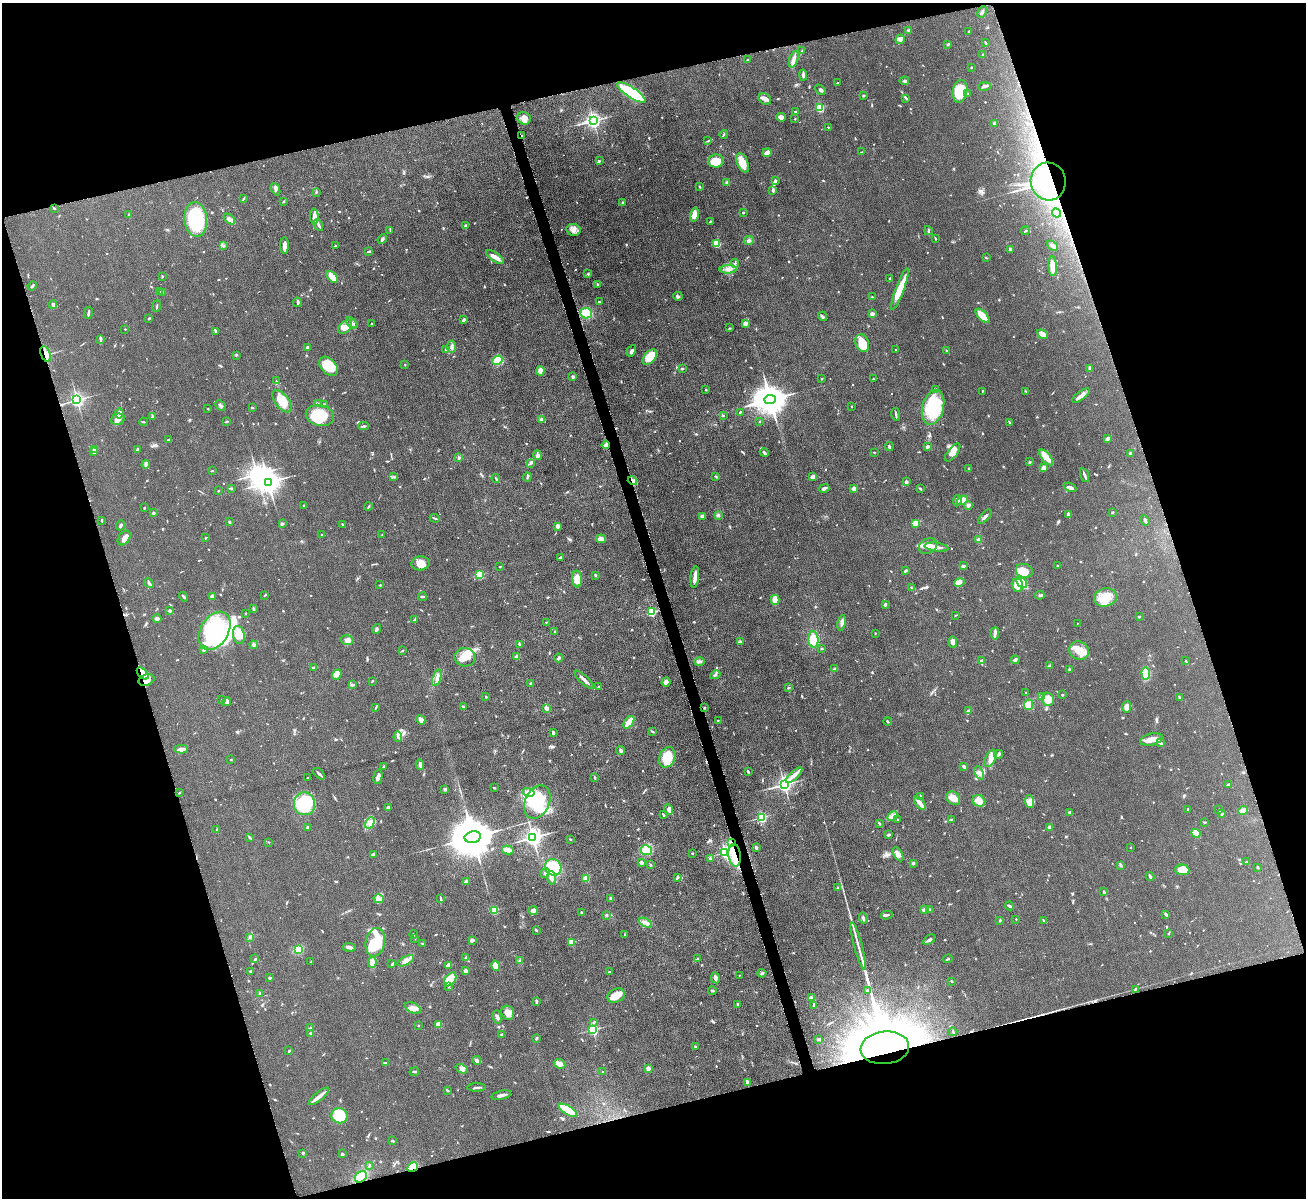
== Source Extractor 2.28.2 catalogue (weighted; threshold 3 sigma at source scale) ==
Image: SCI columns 3-5217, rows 147-4930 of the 5217 x 5200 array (HDU 1 of 3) = the unmasked area's bounding box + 8 px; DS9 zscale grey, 4 x 4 block average (1 PNG px = mean of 4 x 4 image px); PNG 1308 x 1200 px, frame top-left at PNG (2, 3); each listed source drawn as its Kron ellipse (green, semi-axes under 4 px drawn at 4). Shown black and unused: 34% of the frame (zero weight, under 4 of 8 exposures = <1% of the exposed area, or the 3 px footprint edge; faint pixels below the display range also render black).
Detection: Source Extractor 2.28.2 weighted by HDU 2 'WHT'. Background 0.0478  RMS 0.0044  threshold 0.018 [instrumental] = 3 sigma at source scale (4.09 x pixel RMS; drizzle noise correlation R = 1.36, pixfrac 0.8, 0.05/0.05 arcsec/px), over >= 5 px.
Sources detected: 986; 1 too faint to see at this stretch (4 x 4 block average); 11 inside a brighter object's white glare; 6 cosmic-ray / hot-pixel residue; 2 long thin detections or spike segments (spike, bleed or trail) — neither listed nor drawn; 18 coinciding with a brighter row at this scale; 56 inside a brighter listed object's ellipse — not listed separately; of the other 892, all 500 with FLUX_AUTO >= 1.61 (the completeness limit of this list) listed and drawn (392 fainter detections not listed), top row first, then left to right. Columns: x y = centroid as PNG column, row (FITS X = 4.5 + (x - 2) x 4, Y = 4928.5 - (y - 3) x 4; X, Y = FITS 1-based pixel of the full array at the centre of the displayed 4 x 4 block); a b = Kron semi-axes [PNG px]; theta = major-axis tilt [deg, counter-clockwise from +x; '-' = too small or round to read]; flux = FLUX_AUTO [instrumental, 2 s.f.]
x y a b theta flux
982 12 6 2 65 5.3
908 30 2 2 - 2.7
969 31 4 2 - 2.6
900 39 5 4 - 6.6
986 43 3 2 - 2
948 44 3 2 - 3.5
802 50 4 2 - 1.9
982 55 2 2 - 3.3
794 59 8 3 71 12
748 60 3 2 - 1.6
971 67 2 2 - 1.8
803 75 5 2 - 7
904 81 5 2 - 3.7
837 83 2 2 - 4.8
984 86 6 2 2 4.3
820 90 6 2 -46 5.1
960 91 11 7 78 88
631 92 17 5 -33 170
967 94 2 2 - 7.1
864 96 3 2 - 2.4
906 98 4 2 - 4.3
765 99 7 5 -36 11
820 108 2 2 - 190
795 111 2 2 - 1.9
781 117 4 4 - 11
524 118 7 6 - 16
795 119 2 2 - 1.7
593 121 2 2 - 800
995 123 3 3 - 6.1
828 127 2 2 - 3.6
724 134 4 2 - 2.6
521 135 2 2 - 2.4
708 141 3 2 - 2.1
861 152 2 2 - 2
767 153 4 3 - 10
599 160 3 2 - 2.7
716 161 8 6 9 37
743 163 10 5 -69 34
775 181 3 2 - 5.3
1048 182 19 17 -82 170
727 183 2 2 - 27
700 187 2 2 - 3.5
276 189 6 3 -64 5.9
773 191 4 2 - 4.7
316 192 2 2 - 2.3
243 199 3 2 - 2
283 201 2 2 - 2.7
622 202 2 2 - 1.6
54 208 2 2 - 2.4
743 213 2 2 - 6.6
1057 213 5 3 - 6
129 215 3 2 - 2.3
694 215 7 3 76 19
314 216 8 4 -87 11
196 219 17 11 -85 180
229 219 6 4 -41 13
710 222 4 2 - 2.3
318 225 6 2 -62 5.6
466 226 2 2 - 16
390 230 3 2 - 2.3
573 230 7 6 - 12
928 231 4 2 - 3.5
1025 231 4 2 - 3.5
382 239 5 2 - 4.4
936 239 3 2 - 1.9
749 241 5 3 - 6.2
717 244 4 3 - 39
223 245 3 2 - 4.8
1052 245 6 3 -36 5.9
284 246 8 2 89 18
336 246 2 2 - 1.7
1011 249 3 2 - 9.2
369 251 3 2 - 3.6
495 257 10 3 -33 22
986 258 3 2 - 1.7
735 263 4 3 - 3.8
1053 266 10 3 -86 29
728 269 8 2 2 7.9
588 274 3 2 - 2.4
162 277 2 2 - 1.8
332 277 7 4 -44 42
890 279 3 2 - 1.8
598 284 3 2 - 2.6
32 286 4 2 - 4.4
900 289 22 4 70 52
159 291 2 2 - 1.8
163 292 2 2 - 2.6
678 296 4 3 - 4.2
872 297 2 2 - 2
297 302 5 2 - 3.3
599 302 2 2 - 2.5
53 304 4 3 - 5
157 306 6 2 82 2.4
88 313 6 2 79 5.8
586 313 6 5 - 52
872 314 2 2 - 30
823 316 5 3 - 4.3
983 316 9 4 -45 52
149 319 3 2 - 1.8
463 320 3 2 - 6.3
352 323 7 2 -40 5.1
746 323 4 3 - 11
371 324 2 2 - 2
345 327 8 5 45 22
729 328 3 2 - 2.1
125 329 2 2 - 4.5
215 331 3 2 - 3.6
1043 334 6 3 -35 25
101 339 3 2 - 5.7
862 343 9 6 -71 61
307 347 3 2 - 5.3
452 347 6 3 83 5.5
445 350 2 2 - 1.9
896 350 2 2 - 2.5
947 350 3 2 - 1.7
631 351 6 3 60 6.9
46 354 8 4 -68 18
236 355 3 2 - 2.2
650 357 9 5 51 58
498 360 5 4 - 50
405 365 3 2 - 1.6
328 366 11 7 -48 64
682 368 3 2 - 4.8
1090 368 3 2 - 5.3
540 371 4 3 - 20
572 377 3 2 - 6
822 379 2 2 - 2.5
873 379 3 2 - 2
276 381 2 2 - 1.7
935 389 3 2 - 3.5
706 390 2 2 - 3.2
982 391 2 2 - 2.6
1026 391 3 2 - 1.9
1081 396 10 3 38 15
77 400 2 2 - 820
770 400 5 4 - 6300
282 401 13 6 -53 45
318 404 3 2 - 2.7
324 404 2 2 - 2.4
221 405 6 2 -44 5.2
852 406 2 2 - 2.1
933 407 18 10 75 140
252 408 3 2 - 3
208 409 2 2 - 1.6
740 412 2 2 - 2.6
119 413 5 4 - 10
896 414 6 2 -81 5.2
320 415 14 10 -13 75
723 415 3 2 - 2.3
152 417 4 2 - 2.3
118 419 7 5 24 15
541 419 4 3 - 4.8
227 421 3 2 - 3.2
760 421 2 2 - 1.6
143 422 4 2 - 1.8
1010 423 3 2 - 2.9
364 426 5 2 - 3.8
1108 439 4 2 - 7
168 440 3 2 - 2.7
606 445 4 3 - 14
889 447 4 2 - 4.3
927 447 2 2 - 8.8
95 449 2 2 - 23
137 449 3 2 - 3.7
94 452 2 2 - 7.3
764 452 5 2 - 5.4
874 452 2 2 - 1.6
953 452 10 5 51 18
1131 453 4 2 - 4.2
538 455 5 3 - 5.4
1046 457 9 4 -50 19
459 458 3 2 - 2.1
1030 462 2 2 - 2.3
531 463 4 2 - 3.3
146 465 4 3 - 10
969 468 2 2 - 2.1
1043 468 4 3 - 13
212 471 2 2 - 2.6
1085 475 7 2 -71 8.8
394 477 3 2 - 1.6
527 477 4 2 - 2.9
716 477 3 2 - 2.1
813 477 3 3 - 13
496 478 4 2 - 2.2
632 481 5 2 - 6.8
268 482 4 3 - 2800
906 482 2 2 - 23
1070 487 6 3 -25 11
231 488 3 2 - 2.7
824 488 5 3 - 4.9
920 488 3 2 - 2.3
854 489 2 2 - 49
218 491 2 2 - 1.9
962 500 5 4 - 18
957 501 6 3 83 7.1
304 505 3 2 - 3.4
968 505 3 2 - 7.9
368 507 4 2 - 2.4
144 508 2 2 - 1.9
1112 512 2 2 - 3.2
153 513 2 2 - 6
1068 514 4 3 - 5
718 515 2 2 - 7.6
702 516 3 2 - 10
985 517 9 2 49 6.2
435 518 5 2 - 2.7
1145 520 5 2 - 5.7
102 521 3 2 - 2.4
229 522 3 2 - 3
915 523 3 3 - 15
282 524 2 2 - 5.1
121 525 5 2 - 4.5
342 525 3 2 - 2.1
558 526 3 3 - 8.1
322 535 2 2 - 3.2
382 535 2 2 - 1.8
124 538 8 5 54 12
205 538 2 2 - 2.9
601 539 5 3 - 13
978 540 2 2 - 39
928 546 9 7 27 21
936 547 12 3 -7 13
560 557 4 2 - 3.5
420 563 9 7 5 23
963 566 3 2 - 8.8
1057 566 2 2 - 1.9
500 567 2 2 - 2.4
906 570 4 2 - 2.3
1024 571 8 7 - 38
479 575 2 2 - 180
595 575 3 2 - 3.2
695 577 11 3 83 15
577 579 8 4 -83 30
959 582 5 4 - 8.7
1022 582 6 2 -50 120
149 583 5 2 - 5
380 585 2 2 - 1.7
1017 585 7 5 -69 33
911 588 3 2 - 2.7
265 595 3 2 - 2.3
1040 595 5 3 - 3.7
184 597 5 2 - 4.5
212 597 4 3 - 4.6
422 597 4 2 - 3.2
1105 597 11 9 15 43
775 600 5 3 - 19
885 605 3 2 - 4.5
253 609 4 2 - 2.3
170 611 2 2 - 16
651 612 2 2 - 230
245 613 2 2 - 1.8
955 615 2 2 - 1.8
1139 616 2 2 - 2.9
157 619 4 3 - 6.2
414 620 4 2 - 3.8
546 622 3 2 - 1.7
842 623 8 3 79 7.6
1077 623 2 2 - 1.7
377 629 5 3 - 3.5
215 631 21 14 59 230
554 631 2 2 - 4.3
875 633 2 2 - 1.8
995 633 6 3 86 7
239 635 9 6 -80 39
813 639 8 5 -85 37
347 640 6 4 -16 9.7
741 641 3 3 - 3.3
953 642 6 3 -87 15
519 644 3 2 - 2.3
254 645 4 4 - 5
822 649 2 2 - 2.8
204 650 2 2 - 12
403 650 3 2 - 2.2
1079 651 10 9 - 29
465 657 10 9 - 35
517 657 3 3 - 7.5
559 658 4 3 - 6.2
1015 660 4 2 - 5
982 661 3 2 - 10
1186 661 3 2 - 2
699 662 5 3 - 6.1
1050 666 3 2 - 5.9
313 668 4 2 - 5
835 669 3 2 - 2.1
1069 669 2 2 - 2.9
143 673 7 4 -47 20
1146 673 6 3 -85 60
337 675 5 3 - 15
715 675 5 2 - 3.9
437 678 8 4 69 12
146 680 8 5 22 17
584 680 12 2 -43 10
372 681 2 2 - 2.4
666 682 5 3 - 12
530 683 3 2 - 2.2
352 685 4 2 - 5.8
599 686 2 2 - 2
789 688 3 2 - 2.4
1026 693 2 2 - 2
1062 695 2 2 - 2.2
486 697 2 2 - 2.1
1041 697 4 2 - 2.4
1179 697 4 2 - 2.5
1048 699 7 5 -76 47
221 700 2 2 - 1.9
227 702 4 3 - 5.4
1028 705 5 4 - 25
376 707 3 2 - 1.8
463 707 3 2 - 2.3
1127 707 5 4 - 17
546 708 2 2 - 42
705 708 3 2 - 1.6
968 711 3 3 - 3.3
421 720 5 3 - 9.4
718 720 2 2 - 2.2
887 721 4 2 - 2.5
629 722 7 2 53 52
652 731 3 2 - 2.8
553 733 3 2 - 5.1
398 737 5 2 - 4.2
1151 739 11 6 13 25
1160 743 3 2 - 4.1
181 749 7 3 0 11
621 750 4 2 - 5.3
998 754 4 2 - 9.3
667 757 11 7 67 52
991 758 9 5 66 19
231 760 2 2 - 1.6
420 765 5 3 - 6.2
384 766 2 2 - 3.5
964 767 3 2 - 6.3
748 771 3 2 - 2
979 773 7 3 -69 8.2
319 774 7 2 -44 5.5
794 775 10 3 43 19
308 777 2 2 - 2
378 777 7 2 77 9.8
594 778 2 2 - 3.8
784 784 3 2 - 1100
1229 785 4 2 - 5.3
494 788 3 2 - 2.6
445 789 3 2 - 3.8
528 792 6 3 -13 13
179 793 2 2 - 1.8
920 796 4 2 - 2.7
953 798 7 6 - 20
979 801 7 5 -24 27
537 802 17 12 65 86
1029 802 6 4 -86 12
920 803 8 3 -52 9.9
304 804 11 10 - 170
388 807 3 2 - 7
669 809 5 3 - 11
1188 809 2 2 - 3
1219 810 3 2 - 2.5
1243 810 5 4 - 13
1070 813 3 2 - 7.4
1222 814 3 2 - 2.7
663 815 3 2 - 3.6
892 816 5 3 - 9.3
762 817 2 2 - 310
897 819 2 2 - 3.5
952 819 3 2 - 1.7
1204 822 2 2 - 1.7
370 823 6 4 61 12
879 823 3 2 - 2.7
307 827 2 2 - 9
1050 827 2 2 - 7.5
216 830 4 2 - 2.3
1196 833 5 3 - 21
888 835 3 2 - 3.2
473 837 8 5 11 15000
533 837 3 3 - 1400
250 838 2 2 - 1.7
570 839 2 2 - 2.4
268 842 2 2 - 2.2
731 842 4 2 - 4.1
1130 847 2 2 - 2.1
756 848 4 2 - 4.7
508 850 6 3 -15 19
646 850 6 5 - 37
725 852 2 2 - 560
692 853 2 2 - 2.8
373 854 4 3 - 3.8
898 854 7 4 -59 11
735 855 11 6 -83 40
710 858 2 2 - 13
641 862 2 2 - 6.3
1246 862 2 2 - 3.1
913 863 2 2 - 5.1
650 865 2 2 - 3.6
1121 865 3 3 - 4
553 867 8 8 - 80
1258 867 3 2 - 2.5
1182 870 7 5 -3 45
545 873 5 3 - 5.7
1150 876 4 2 - 9
551 878 6 4 -86 12
586 878 4 3 - 14
677 878 4 2 - 3.9
466 882 3 2 - 13
838 887 4 3 - 3.8
1103 892 3 2 - 2.5
610 898 3 2 - 3.5
379 899 5 3 - 8.8
441 899 4 2 - 3
1010 906 4 2 - 6
494 910 2 2 - 130
924 910 2 2 - 27
929 910 2 2 - 19
533 911 5 4 - 8.4
582 913 2 2 - 4.2
1166 914 3 2 - 6.5
607 915 2 2 - 1.8
887 915 6 2 13 4.3
863 918 5 2 - 5.3
1016 919 2 2 - 1.9
1000 920 3 2 - 2.3
1043 920 4 2 - 2.9
645 923 6 4 -29 11
536 930 3 2 - 2.5
1168 933 3 2 - 1.7
414 934 4 2 - 1.8
624 935 3 2 - 1.7
250 937 3 2 - 2.8
415 938 3 2 - 2.3
472 940 4 3 - 5.9
929 940 6 2 33 6.7
375 942 14 9 78 130
571 942 2 2 - 87
422 943 3 2 - 2.5
858 946 25 2 -75 20
349 947 7 3 -4 6.1
298 949 3 3 - 49
466 958 4 2 - 3.3
255 959 3 2 - 2.3
697 959 3 2 - 2.8
948 959 4 2 - 3
406 961 9 4 27 16
519 961 3 2 - 2.1
311 962 3 2 - 1.7
372 962 5 3 - 16
392 964 3 2 - 2.3
449 965 3 3 - 13
496 966 5 3 - 36
466 971 2 2 - 27
250 972 3 2 - 2
609 972 2 2 - 2.6
762 973 4 2 - 4.3
739 975 2 2 - 2
269 978 4 2 - 2.2
715 978 5 3 - 8.9
450 979 8 5 52 49
952 981 3 2 - 2.3
448 987 2 2 - 3.1
1135 989 3 2 - 2.3
867 990 2 2 - 8.6
712 991 4 2 - 2.8
260 993 2 2 - 2.1
616 995 9 6 22 27
811 998 4 3 - 9.9
536 1001 4 2 - 3.2
738 1004 2 2 - 2.8
813 1006 3 2 - 2.6
413 1008 9 5 -25 17
508 1013 7 6 - 19
497 1017 6 3 -80 7.6
593 1022 4 2 - 2.8
418 1025 2 2 - 6.4
438 1025 4 4 - 16
310 1028 3 2 - 4.3
593 1030 2 2 - 390
953 1032 4 2 - 2.7
311 1033 2 2 - 4.3
502 1034 3 2 - 2.2
536 1038 2 2 - 5.1
819 1039 2 2 - 6.2
695 1046 3 2 - 2.2
885 1048 24 16 6 8900
289 1051 3 2 - 2.6
477 1061 5 3 - 5.5
385 1063 4 2 - 5.9
559 1064 6 4 -26 14
648 1068 3 3 - 8.2
462 1069 6 4 -23 7.4
414 1072 5 2 - 3.3
603 1072 2 2 - 2.9
747 1082 4 3 - 7.4
476 1087 9 2 1 4.3
447 1090 4 2 - 3.1
501 1095 10 3 13 11
319 1096 12 2 40 17
568 1110 10 3 -31 88
339 1116 8 7 - 94
392 1141 3 2 - 3.1
303 1153 3 2 - 3.1
342 1154 4 2 - 2.8
369 1165 3 2 - 2.2
413 1167 5 4 - 64
361 1177 6 5 - 78
Overlapping masked pixels (flux is a lower limit): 11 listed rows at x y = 521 135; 1048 182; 46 354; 606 445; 632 481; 143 673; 731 842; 735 855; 885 1048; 413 1167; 361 1177
Diffuse or blended objects may show on this block-average render without a row.